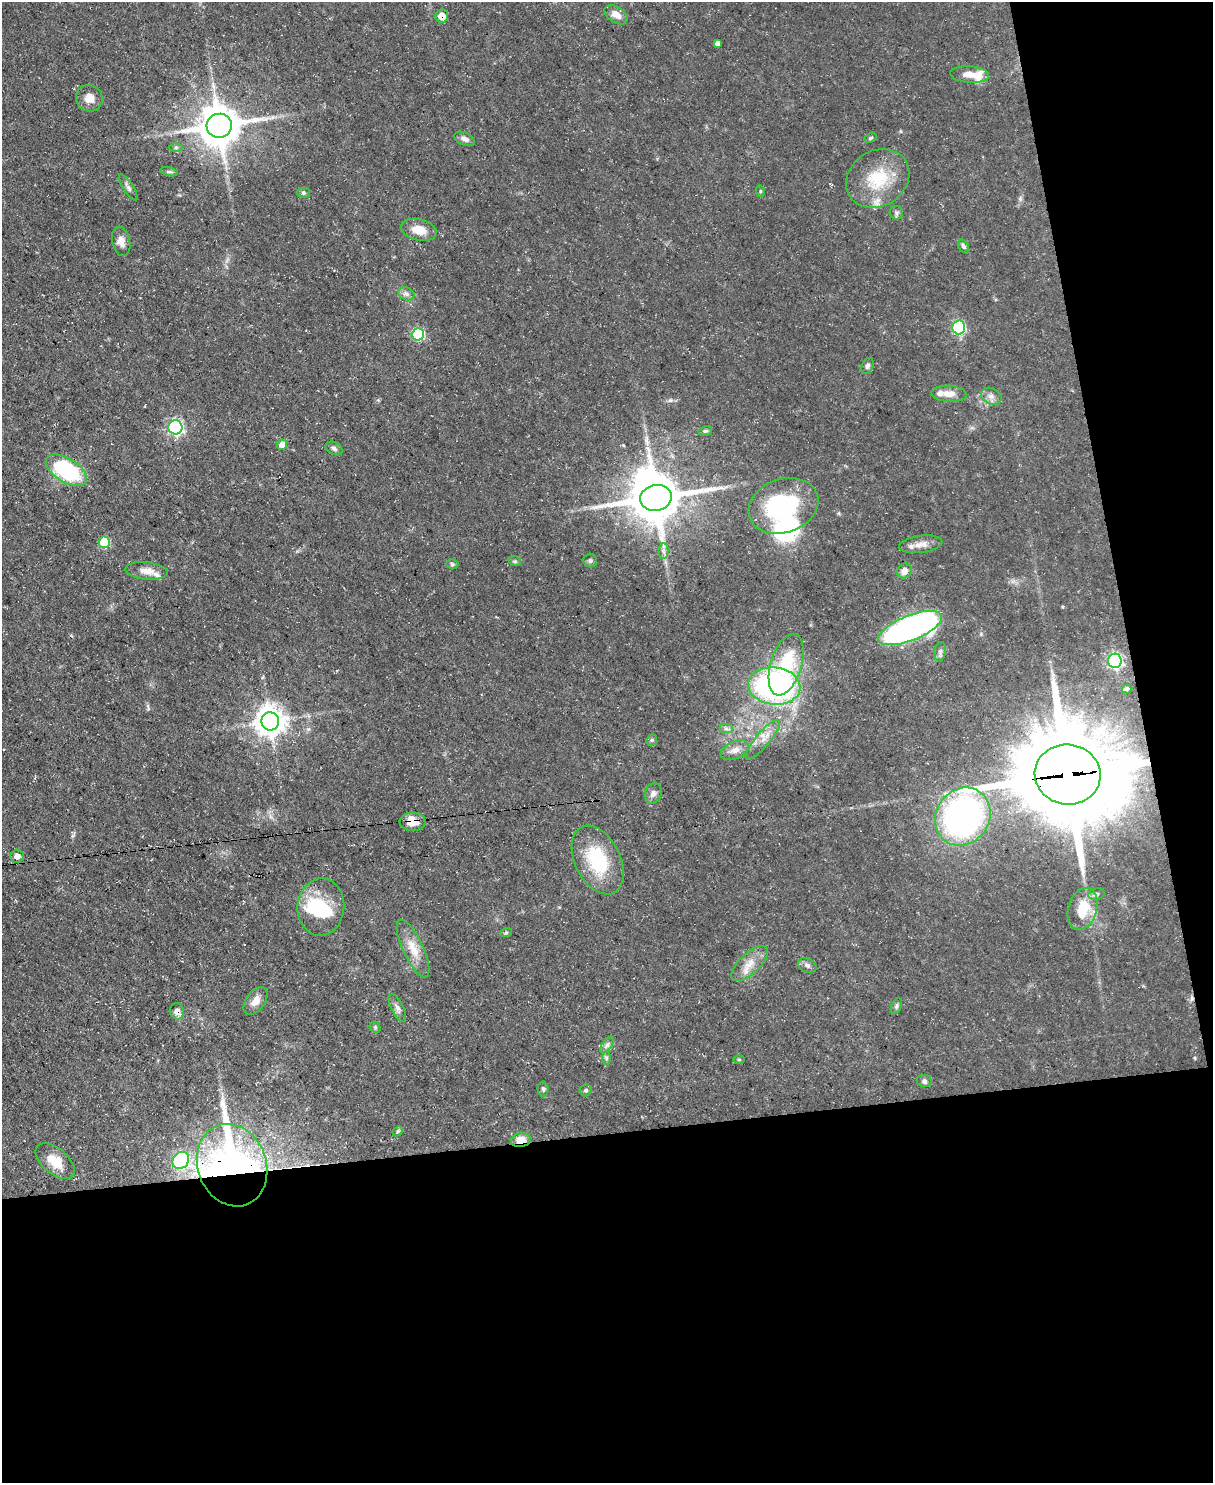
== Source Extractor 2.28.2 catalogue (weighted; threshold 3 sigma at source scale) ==
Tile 12 of 4 x 3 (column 4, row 3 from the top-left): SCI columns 3635-4845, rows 245-1725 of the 4845 x 4820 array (HDU 1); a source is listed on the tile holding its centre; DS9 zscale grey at full resolution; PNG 1215 x 1485 px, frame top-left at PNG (2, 2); each listed source drawn as its Kron ellipse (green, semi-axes under 4 px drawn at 4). Shown black and unused: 30% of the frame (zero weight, under 3 of 5 exposures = <1% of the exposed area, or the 3 px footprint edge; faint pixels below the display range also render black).
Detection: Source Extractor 2.28.2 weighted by HDU 2 'WHT'; one run over the whole footprint, this tile lists its part. Background 0.0572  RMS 0.0044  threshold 0.02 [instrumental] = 3 sigma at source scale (4.5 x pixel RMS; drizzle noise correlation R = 1.50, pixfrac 1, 0.05/0.05 arcsec/px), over >= 5 px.
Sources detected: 88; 2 inside a brighter object's white glare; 1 cosmic-ray / hot-pixel residue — neither listed nor drawn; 6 inside a brighter listed object's ellipse — not listed separately; the other 79 listed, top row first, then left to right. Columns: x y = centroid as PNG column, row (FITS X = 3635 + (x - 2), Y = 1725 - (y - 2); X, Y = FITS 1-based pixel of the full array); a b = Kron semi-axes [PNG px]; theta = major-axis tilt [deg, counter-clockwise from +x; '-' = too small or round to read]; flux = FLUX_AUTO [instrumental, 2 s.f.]
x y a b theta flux
616 15 13 8 -33 3.9
442 16 6 6 - 5.6
717 43 4 4 - 1.7
970 75 19 8 -5 5
89 98 14 13 - 4.1
219 126 12 12 - 1300
871 138 6 4 27 0.67
465 139 11 6 -25 2.1
176 147 6 4 0 0.66
169 172 9 3 -13 0.79
878 178 33 27 34 21
128 187 15 5 -57 1.5
760 191 6 3 -73 0.49
303 193 6 5 - 0.88
896 213 7 6 - 0.97
419 230 18 10 -13 6.6
121 242 15 9 -77 3.3
963 246 7 5 -58 1.1
406 294 8 6 -21 1.5
959 327 7 6 - 49
418 334 6 6 - 38
867 366 8 6 64 1.2
949 394 17 8 -3 4.3
991 396 11 7 -28 2.3
175 427 7 7 - 89
705 431 7 5 14 0.81
282 445 5 5 - 4.8
334 448 9 6 -29 1.3
66 470 23 12 -32 42
656 498 16 13 13 1900
783 506 36 27 20 47
104 542 5 5 - 21
921 544 22 8 8 4
663 551 7 5 -89 1.3
515 561 6 5 - 0.71
590 561 7 7 - 1
452 564 6 4 -15 0.74
147 571 21 8 -5 4.3
904 571 8 7 - 3.4
910 628 34 12 22 160
940 652 10 5 81 1.3
1115 661 7 7 - 86
786 665 32 15 73 23
774 686 26 18 -6 110
1127 689 5 3 - 0.72
270 721 9 9 - 600
726 729 7 4 -1 1.1
763 739 25 7 50 5
652 740 6 5 - 0.73
735 750 15 8 23 3.5
1068 774 33 30 -11 7100
653 793 10 8 73 2.1
963 817 30 26 57 140
412 822 13 9 -1 5.8
17 856 6 6 - 2.7
598 860 37 22 -64 26
1096 894 8 5 11 1.3
321 907 29 23 85 21
1083 909 21 14 73 13
506 933 6 4 19 0.57
413 948 31 10 -65 7.6
750 964 23 10 43 5.8
807 965 9 7 -27 1.6
256 1001 16 9 53 3.9
896 1006 8 5 69 0.9
397 1008 15 6 -64 1.9
177 1011 8 7 - 2.4
375 1027 6 4 -48 0.71
607 1045 9 4 54 1.3
606 1058 7 4 89 0.86
739 1059 6 4 -1 0.49
924 1081 7 6 - 1.1
543 1089 7 5 -89 0.97
586 1090 6 5 - 0.94
398 1131 6 4 45 0.61
521 1140 10 7 9 4.9
181 1160 9 7 48 52
55 1161 23 13 -40 8.8
232 1165 42 34 -69 270
Overlapping masked pixels (flux is a lower limit): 6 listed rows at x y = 442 16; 1068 774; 412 822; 177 1011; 521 1140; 232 1165